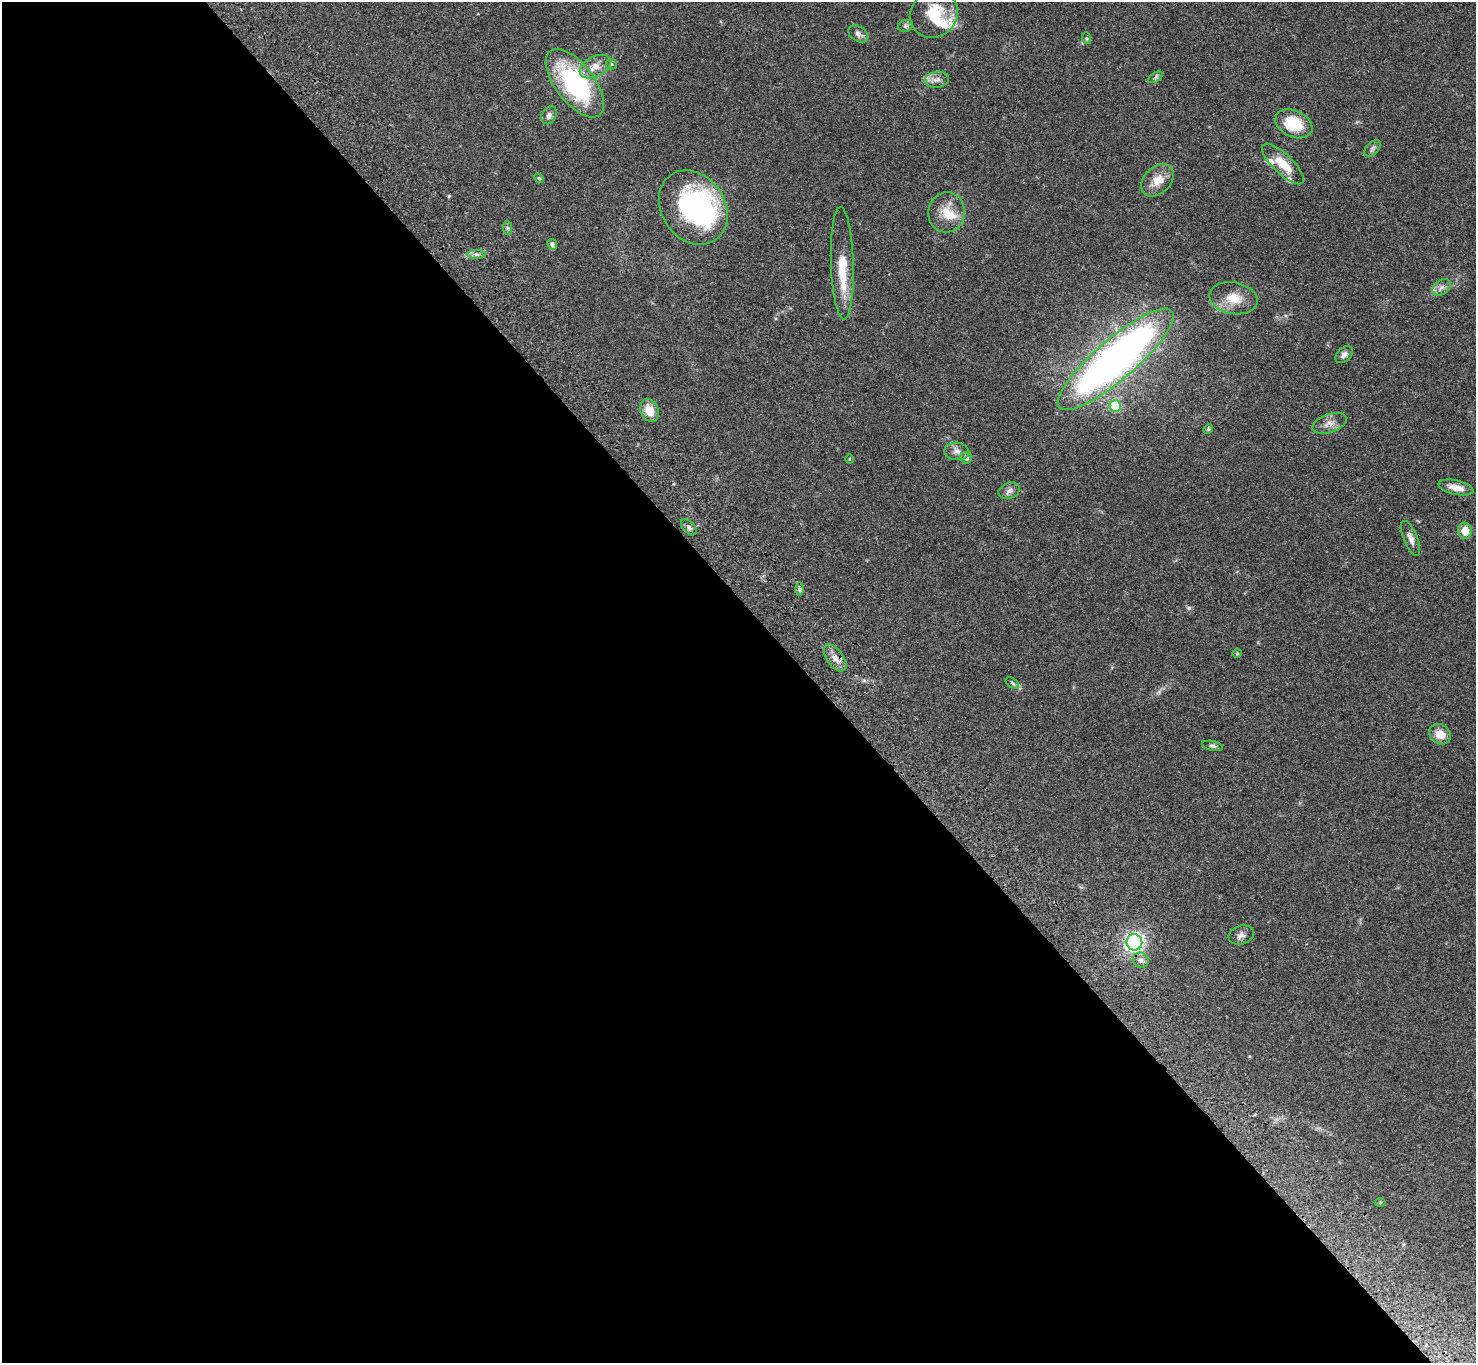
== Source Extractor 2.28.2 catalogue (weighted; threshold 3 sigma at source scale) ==
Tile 9 of 4 x 4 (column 1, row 3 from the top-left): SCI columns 104-1577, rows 1745-3105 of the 6099 x 6072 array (HDU 1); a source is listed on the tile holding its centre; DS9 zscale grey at full resolution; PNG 1478 x 1365 px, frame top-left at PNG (2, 2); each listed source drawn as its Kron ellipse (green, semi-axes under 4 px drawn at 4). Shown black and unused: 55% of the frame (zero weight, under 3 of 4 exposures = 6% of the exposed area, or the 3 px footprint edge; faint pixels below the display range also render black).
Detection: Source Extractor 2.28.2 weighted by HDU 2 'WHT'; one run over the whole footprint, this tile lists its part. Background 0.0459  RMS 0.0051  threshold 0.0231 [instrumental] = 3 sigma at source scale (4.5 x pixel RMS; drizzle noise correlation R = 1.50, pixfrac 1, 0.05/0.05 arcsec/px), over >= 5 px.
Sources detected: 54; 2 inside a brighter object's white glare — neither listed nor drawn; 5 inside a brighter listed object's ellipse — not listed separately; the other 47 listed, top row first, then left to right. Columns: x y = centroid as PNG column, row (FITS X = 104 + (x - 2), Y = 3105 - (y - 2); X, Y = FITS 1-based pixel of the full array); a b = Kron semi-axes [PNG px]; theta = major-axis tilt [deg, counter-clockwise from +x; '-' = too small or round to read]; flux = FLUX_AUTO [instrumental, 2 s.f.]
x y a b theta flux
934 14 25 23 45 18
906 26 8 6 20 1.1
858 34 11 7 -32 2.2
1086 38 6 4 -71 0.63
611 64 6 6 - 0.96
595 66 17 10 28 5.5
1156 77 8 4 33 1
937 80 12 8 9 2.6
575 83 40 19 -52 63
549 115 9 7 59 2
1294 124 19 13 -24 18
1372 148 10 6 45 1.5
1283 164 27 10 -44 10
539 178 5 4 - 0.66
1158 180 19 13 46 7.2
693 207 39 31 -56 85
947 212 20 18 83 9.3
507 228 7 4 -88 0.9
552 244 6 4 -62 1.3
476 254 9 4 -1 1.6
842 263 56 11 -88 16
1441 287 10 7 39 2.2
1234 298 24 16 -10 9.7
1344 355 10 6 42 2.1
1116 359 74 20 41 300
1115 406 6 5 - 24
649 410 11 9 -66 7.7
1329 423 18 9 18 3.9
1208 429 5 4 - 0.62
957 451 12 8 -3 2.7
966 458 6 5 - 1.8
849 459 5 3 - 0.39
1456 487 18 7 -13 5
1009 491 11 8 20 2.1
689 527 10 5 -46 1.4
1465 531 8 7 - 6.3
1411 538 18 7 -68 3.4
799 589 7 4 -89 0.91
1237 653 4 4 - 0.49
835 658 15 8 -54 3.9
1012 683 7 4 -37 0.87
1440 734 11 9 -35 6
1213 746 10 5 -12 1.2
1241 935 13 9 17 2.5
1134 942 8 8 - 130
1141 960 8 7 - 2.3
1380 1203 5 3 - 0.5